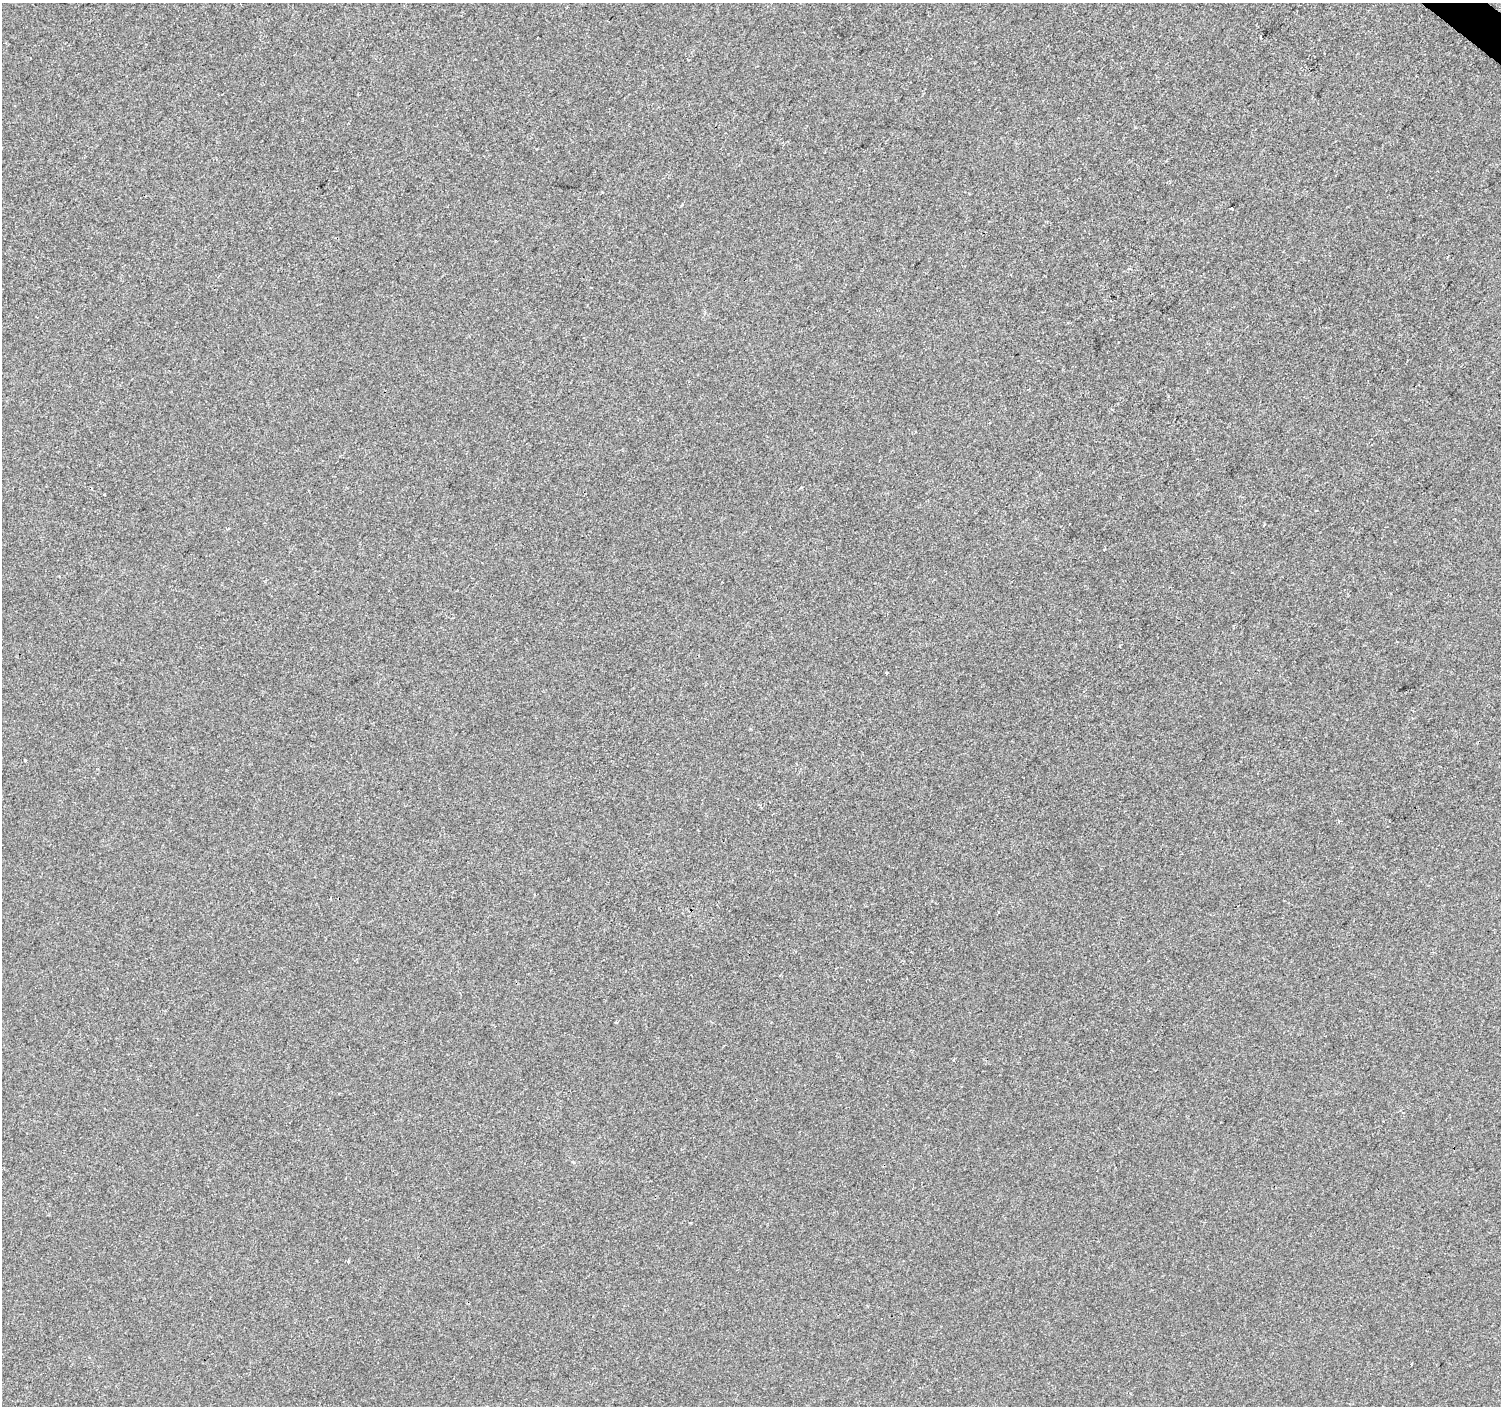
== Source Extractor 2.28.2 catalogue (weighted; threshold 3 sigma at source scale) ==
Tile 10 of 4 x 4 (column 2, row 3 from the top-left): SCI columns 1506-3004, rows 1643-3046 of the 6003 x 6025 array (HDU 1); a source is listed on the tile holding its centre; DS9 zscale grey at full resolution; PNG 1503 x 1408 px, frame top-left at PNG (2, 3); no overlay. Shown black and unused: <1% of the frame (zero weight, under 2 of 3 exposures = <1% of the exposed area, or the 3 px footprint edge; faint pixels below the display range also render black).
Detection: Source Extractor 2.28.2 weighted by HDU 2 'WHT'; one run over the whole footprint, this tile lists its part. Background -2.46e-04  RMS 0.0042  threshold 0.0187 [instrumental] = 3 sigma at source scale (4.5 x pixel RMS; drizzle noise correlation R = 1.50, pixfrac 1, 0.0396/0.0396 arcsec/px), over >= 5 px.
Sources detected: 9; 1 cosmic-ray / hot-pixel residue — not listed; the other 8 listed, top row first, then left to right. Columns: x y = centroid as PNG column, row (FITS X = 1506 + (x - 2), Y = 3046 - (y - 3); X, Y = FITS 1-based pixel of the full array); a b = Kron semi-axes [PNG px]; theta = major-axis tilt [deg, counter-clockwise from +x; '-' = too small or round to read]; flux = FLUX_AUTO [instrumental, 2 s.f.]
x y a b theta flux
1261 37 3 3 - 1.2
1231 208 4 3 - 3.2
1448 257 3 2 - 0.63
228 529 4 3 - 0.41
886 673 4 2 - 0.45
953 1060 4 3 - 0.34
1402 1112 4 3 - 0.5
690 1222 3 2 - 0.59